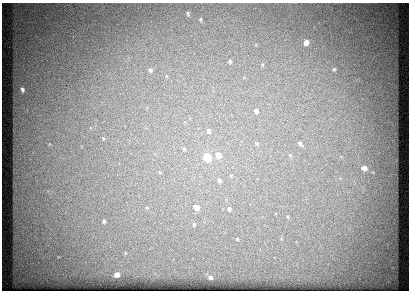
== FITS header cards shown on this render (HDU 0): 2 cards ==
NAXIS1  =                  407 / length of data axis 1
NAXIS2  =                  288 / length of data axis 2

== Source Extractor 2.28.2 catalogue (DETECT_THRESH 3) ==
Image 407 x 288 px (HDU 0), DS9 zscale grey, 1 PNG px = 1 image px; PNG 411 x 292 px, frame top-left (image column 1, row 288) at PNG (2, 3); no overlay
Background 19.1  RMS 1.4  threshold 4.31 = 3 sigma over >= 5 px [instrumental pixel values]
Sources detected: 24; all 24 listed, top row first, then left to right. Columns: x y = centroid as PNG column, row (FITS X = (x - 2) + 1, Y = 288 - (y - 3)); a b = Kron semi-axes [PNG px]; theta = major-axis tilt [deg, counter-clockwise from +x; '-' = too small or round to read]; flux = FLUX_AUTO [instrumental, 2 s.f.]
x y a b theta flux
188 13 6 3 -82 100
200 19 6 3 -71 98
306 42 6 5 - 410
230 61 5 4 - 140
334 69 5 4 - 110
150 70 8 6 -62 290
22 90 4 3 - 180
256 111 6 5 - 250
208 131 6 5 - 220
103 138 6 3 -72 120
257 143 6 4 -18 130
300 143 8 6 -46 280
184 149 5 4 - 110
218 155 6 5 - 690
207 157 5 5 - 3100
364 168 6 5 - 400
219 180 6 4 -67 200
197 207 5 4 - 710
229 208 5 4 - 180
104 221 6 5 - 190
194 224 4 4 - 94
237 239 4 3 - 75
117 275 4 4 - 710
210 278 4 3 - 250